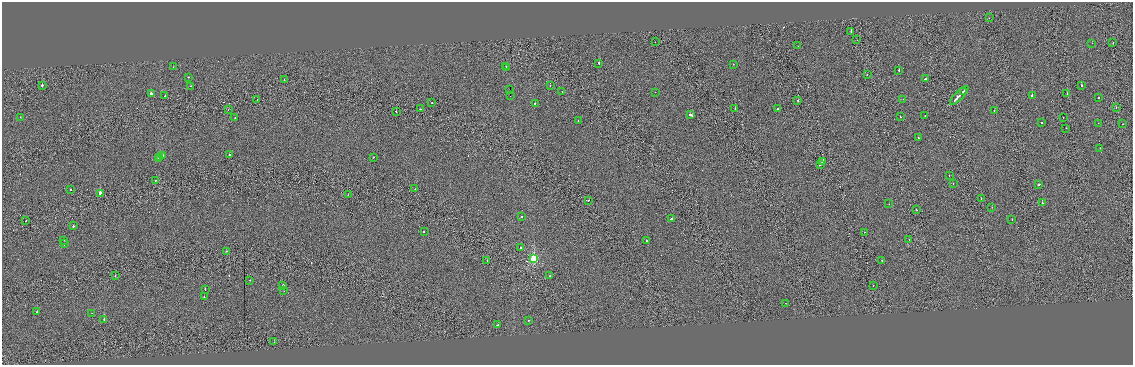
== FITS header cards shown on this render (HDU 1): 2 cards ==
NAXIS1  =                 2261
NAXIS2  =                  726

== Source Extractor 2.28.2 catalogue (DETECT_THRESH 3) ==
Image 2261 x 726 px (HDU 1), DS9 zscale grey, zoomed out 1/2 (1 PNG px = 2 x 2 image px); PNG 1135 x 367 px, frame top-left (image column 1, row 726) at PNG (2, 2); each listed source drawn as its Kron ellipse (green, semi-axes under 4 px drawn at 4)
Background 0.016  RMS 0.87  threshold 2.61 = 3 sigma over >= 5 px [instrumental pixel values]
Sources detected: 124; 15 cannot appear on this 1/2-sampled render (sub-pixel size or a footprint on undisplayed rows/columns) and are neither listed nor drawn; the other 109 listed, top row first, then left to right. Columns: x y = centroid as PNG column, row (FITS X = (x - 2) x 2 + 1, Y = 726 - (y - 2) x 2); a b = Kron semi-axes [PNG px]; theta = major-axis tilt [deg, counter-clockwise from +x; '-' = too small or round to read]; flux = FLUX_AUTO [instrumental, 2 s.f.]
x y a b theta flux
989 18 2 1 - 300
851 31 2 1 - 490
857 40 2 1 - 230
655 42 2 1 - 150
1113 42 2 1 - 1400
1092 43 2 1 - 170
798 46 2 2 - 220
599 63 2 2 - 660
733 64 2 2 - 240
506 66 2 1 - 300
173 67 2 2 - 71
506 68 2 1 - 300
899 70 2 2 - 610
867 75 2 2 - 250
188 77 2 2 - 300
925 79 3 2 - 1500
284 80 2 1 - 470
550 85 2 2 - 260
1081 85 2 2 - 510
42 86 2 2 - 1800
191 86 2 2 - 530
510 90 2 1 - 110000
562 91 2 2 - 370
963 91 3 2 - 1800
655 92 2 1 - 300
151 93 3 2 - 490
1067 94 2 2 - 1100
959 95 12 2 45 6800
165 96 2 2 - 730
510 96 2 1 - 19000
1032 96 2 2 - 2100
1099 98 2 2 - 470
257 99 2 1 - 240
903 99 2 1 - 340
798 100 2 2 - 800
432 103 2 2 - 280
535 103 2 2 - 620
735 108 2 2 - 680
1116 108 2 1 - 190
420 109 2 2 - 410
778 109 3 2 - 2800
228 110 2 1 - 280
994 110 2 1 - 400
396 111 2 2 - 630
691 115 4 2 - 1900
900 116 2 2 - 600
925 116 2 1 - 240
20 117 2 1 - 140
1063 117 2 1 - 220
235 118 2 1 - 220
578 121 2 2 - 270
1041 122 2 2 - 490
1098 123 2 1 - 170
1123 124 2 1 - 420
1066 128 2 2 - 220
918 137 2 2 - 960
1100 148 2 1 - 200
229 154 2 2 - 450
163 155 2 2 - 960
160 157 4 2 - 2000
374 157 2 1 - 270
158 159 3 2 - 1700
823 162 4 2 - 1800
820 164 3 2 - 1500
949 175 2 1 - 190
156 180 2 1 - 250
953 184 2 1 - 170
1039 185 3 2 - 860
415 189 2 2 - 320
71 190 2 2 - 320
100 193 3 2 - 2600
348 195 2 2 - 430
981 198 2 1 - 310
588 200 2 2 - 800
1042 203 2 2 - 1300
889 204 2 1 - 280
992 207 2 2 - 470
916 210 2 2 - 520
522 216 2 2 - 800
671 219 3 2 - 1600
1012 219 2 2 - 760
26 221 2 1 - 340
73 226 2 2 - 880
424 231 2 2 - 360
864 232 2 1 - 250
909 239 2 1 - 310
64 240 2 2 - 290
646 241 2 2 - 780
64 244 2 2 - 540
521 247 2 2 - 440
226 251 2 2 - 630
534 259 3 3 - 11000
882 260 2 2 - 880
487 261 2 1 - 250
115 276 2 2 - 290
550 276 2 1 - 280
250 280 2 2 - 320
283 285 2 2 - 750
873 286 2 1 - 200
205 289 2 2 - 1700
284 291 2 2 - 84
204 296 2 2 - 440
786 303 2 2 - 290
37 312 2 2 - 390
92 313 2 1 - 280
104 319 2 2 - 1100
528 320 2 2 - 420
498 325 3 2 - 2200
274 342 2 1 - 510
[15 sub-pixel or undisplayed-footprint detections neither listed nor drawn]